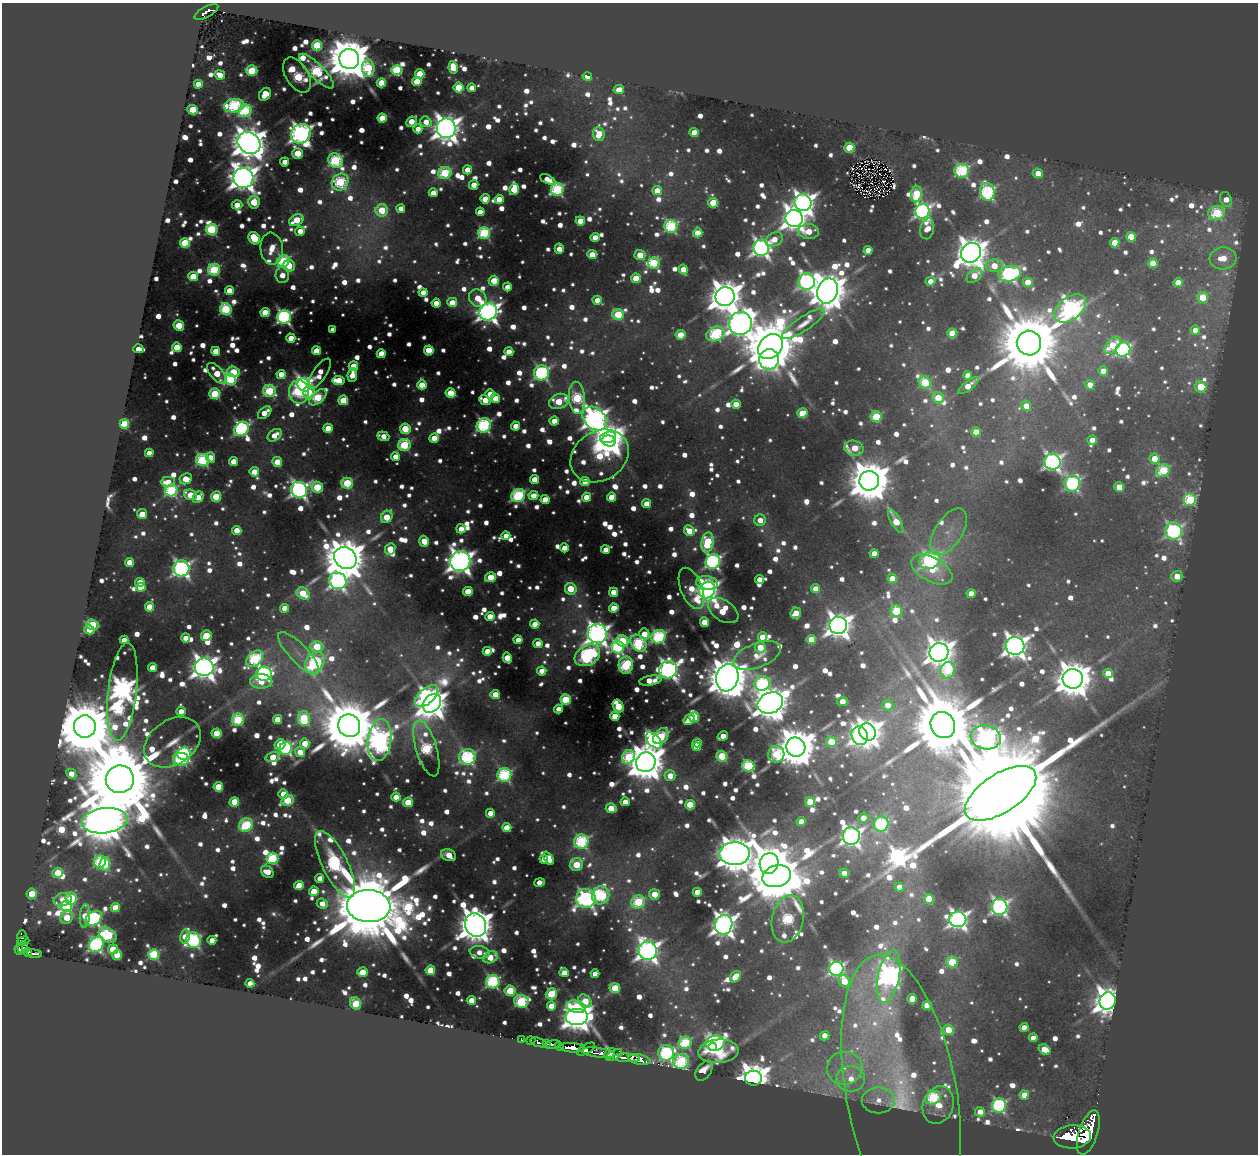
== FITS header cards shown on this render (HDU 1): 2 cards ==
NAXIS1  =                 1256
NAXIS2  =                 1152

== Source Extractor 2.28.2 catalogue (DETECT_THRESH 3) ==
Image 1256 x 1152 px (HDU 1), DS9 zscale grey, 1 PNG px = 1 image px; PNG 1260 x 1156 px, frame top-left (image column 1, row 1152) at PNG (2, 3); each listed source drawn as its Kron ellipse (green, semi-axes under 4 px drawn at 4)
Background 1.52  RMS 0.05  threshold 0.151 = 3 sigma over >= 5 px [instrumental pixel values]
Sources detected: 1925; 3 with non-positive FLUX_AUTO (blend fragments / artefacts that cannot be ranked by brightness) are neither listed nor drawn; of the other 1922, the 500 brightest by FLUX_AUTO listed and drawn (1422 fainter detections omitted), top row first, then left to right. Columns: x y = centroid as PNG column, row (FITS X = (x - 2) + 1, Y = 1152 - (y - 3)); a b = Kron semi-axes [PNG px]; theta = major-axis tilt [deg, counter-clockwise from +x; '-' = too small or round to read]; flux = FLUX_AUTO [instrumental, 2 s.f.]
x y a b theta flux
206 12 13 5 29 440
317 45 5 5 - 330
349 59 10 10 - 26000
453 67 6 4 -79 150
368 68 8 6 -87 360
397 70 5 5 - 570
252 71 5 5 - 320
316 71 23 7 -45 680
420 74 5 4 - 200
220 75 5 4 - 68
297 75 19 11 -60 540
587 76 5 4 - 70
417 81 5 4 - 180
381 83 4 4 - 140
198 84 4 4 - 75
459 87 5 5 - 250
472 88 4 4 - 66
619 90 5 4 - 81
265 94 7 5 52 120
234 106 10 6 8 850
193 110 5 4 - 220
245 111 6 6 - 580
382 118 4 4 - 170
411 122 5 4 - 120
426 122 6 5 - 78
446 128 10 9 - 7300
418 129 4 4 - 62
694 132 4 4 - 90
301 134 10 9 - 3500
599 134 7 6 - 110
249 143 12 10 -39 11000
849 148 5 5 - 280
297 153 5 5 - 190
336 161 8 6 -50 670
285 162 4 4 - 61
467 170 4 4 - 75
962 171 7 7 - 700
445 173 6 6 - 450
1038 173 5 5 - 84
243 178 10 10 - 6800
548 179 8 4 -28 62
340 182 9 7 44 560
474 185 5 4 - 90
514 189 6 5 - 170
557 189 6 6 - 680
657 190 5 4 - 83
987 192 9 7 -80 850
433 193 4 4 - 64
916 194 8 5 86 330
485 199 4 4 - 130
499 199 4 4 - 120
1226 200 8 5 -67 74
254 202 6 5 - 260
713 203 5 5 - 250
803 203 9 8 - 3700
237 205 5 4 - 100
401 209 4 4 - 64
382 210 6 6 - 250
922 211 7 7 - 1700
480 212 4 4 - 88
1216 213 8 7 - 410
794 218 8 8 - 5300
296 220 8 5 30 230
580 221 4 4 - 99
671 226 6 6 - 700
211 229 6 5 - 600
927 229 10 6 79 81
300 231 5 4 - 63
809 231 10 7 -3 130
484 233 6 6 - 610
698 233 4 4 - 130
595 237 4 4 - 61
1131 237 5 5 - 170
254 238 6 5 - 270
774 239 9 6 28 78
185 243 5 4 - 290
1115 243 5 4 - 140
761 248 8 7 - 2300
272 249 16 11 -83 110
559 249 5 4 - 69
868 250 4 4 - 70
971 253 10 9 - 9900
592 255 5 4 - 130
640 255 5 5 - 170
1223 258 13 11 4 130
284 261 6 5 - 570
654 263 6 5 - 390
1153 263 4 4 - 140
289 266 6 6 - 110
994 266 8 6 3 130
683 269 5 4 - 86
214 270 6 6 - 450
1010 274 11 7 11 1400
282 275 8 6 -88 80
193 276 5 4 - 140
974 276 9 6 43 97
636 278 5 4 - 140
494 281 5 5 - 180
930 281 5 4 - 64
807 282 8 8 - 1700
1028 282 5 4 - 120
1178 283 4 4 - 120
507 287 4 4 - 62
229 290 4 4 - 89
828 291 13 10 68 14000
423 292 4 4 - 63
725 297 9 9 - 12000
1202 297 5 5 - 200
478 298 9 8 - 120
597 300 4 4 - 67
452 302 5 4 - 91
436 303 4 4 - 74
1070 308 18 11 37 2400
226 309 6 5 - 600
488 312 9 8 - 3900
265 313 4 4 - 190
618 314 6 5 - 340
284 317 7 6 - 1500
740 323 11 11 - 6200
803 324 25 7 33 62
179 325 5 5 - 210
333 330 4 4 - 61
1195 330 4 4 - 68
952 333 5 4 - 210
715 334 9 7 24 660
680 335 5 4 - 160
291 338 4 4 - 110
1029 343 12 12 - 68000
1113 345 10 6 49 250
770 346 14 11 46 46000
177 347 5 4 - 170
138 349 5 4 - 61
1123 349 7 7 - 1100
429 350 5 4 - 200
216 351 4 4 - 100
316 351 4 4 - 130
509 352 4 4 - 82
381 354 4 4 - 160
769 359 10 9 - 1300
353 366 5 4 - 160
1103 371 5 4 - 90
233 372 6 5 - 240
217 373 13 6 -49 190
542 373 7 7 - 1100
281 374 4 4 - 88
320 374 17 6 56 92
352 375 7 4 82 64
968 375 4 4 - 70
230 379 5 5 - 710
338 380 6 4 -7 190
925 382 6 5 - 310
304 385 7 6 - 2200
422 385 4 4 - 140
1090 385 5 5 - 72
968 386 13 4 38 95
1201 387 6 5 - 190
269 391 6 6 - 440
299 392 11 10 - 440
309 392 6 6 - 150
450 393 5 4 - 210
215 394 5 5 - 400
490 394 4 4 - 97
318 397 10 5 42 340
495 398 5 4 - 110
577 398 16 8 -86 510
938 398 6 5 - 160
343 400 5 5 - 230
485 400 6 4 -24 120
559 401 10 7 21 220
736 404 4 4 - 87
1026 406 5 5 - 88
265 413 8 5 40 110
802 413 5 4 - 200
876 417 5 5 - 340
595 419 14 10 -43 4800
554 421 4 4 - 93
124 424 5 4 - 320
484 425 7 6 - 1000
516 426 4 4 - 70
328 428 4 4 - 130
242 429 8 6 43 1100
405 429 5 5 - 230
976 432 4 4 - 120
275 435 8 5 38 84
383 436 6 4 -20 64
608 437 8 5 14 4800
434 438 5 4 - 110
1092 440 4 4 - 74
609 441 7 5 -18 5100
404 445 6 6 - 480
854 448 10 7 -12 180
149 453 4 4 - 66
600 456 31 24 33 480
395 457 4 4 - 61
211 458 5 4 - 61
1154 459 5 5 - 130
203 460 7 6 - 690
233 461 5 4 - 83
277 462 5 5 - 130
1052 462 8 8 - 1900
1163 470 7 6 - 340
254 472 4 4 - 93
186 479 6 5 - 110
534 479 4 4 - 110
869 481 10 10 - 24000
168 482 7 5 0 76
585 482 5 4 - 120
347 483 6 5 - 350
1072 483 8 8 - 970
317 487 6 5 - 330
1119 487 5 4 - 130
299 490 8 7 - 2000
171 491 6 6 - 690
191 495 6 5 - 170
518 495 7 6 - 760
533 496 5 4 - 88
198 497 6 5 - 110
216 497 5 5 - 260
586 497 4 4 - 100
612 497 4 4 - 130
545 499 4 4 - 98
1190 500 6 6 - 470
647 504 4 4 - 110
142 514 5 5 - 89
387 517 6 5 - 200
760 520 6 5 - 61
896 521 13 4 -60 140
461 529 5 4 - 66
237 530 4 4 - 89
689 531 5 5 - 93
1173 531 9 8 - 1200
949 532 26 13 57 85
506 536 4 4 - 69
424 541 5 5 - 140
708 542 10 6 79 370
564 548 4 4 - 67
390 549 6 5 - 130
606 550 4 4 - 65
874 553 4 4 - 66
345 558 12 10 -42 22000
930 560 11 8 23 1100
460 561 10 10 - 6000
713 561 7 7 - 1500
129 562 4 4 - 90
181 568 8 8 - 1800
932 570 22 12 -28 140
1177 576 5 5 - 100
491 577 5 5 - 210
759 579 4 4 - 78
892 579 4 4 - 100
338 581 9 8 - 1900
140 582 5 4 - 110
707 583 11 6 -9 310
141 587 5 4 - 110
691 588 22 10 -69 150
571 589 6 5 - 190
815 589 4 4 - 64
707 590 9 7 54 3400
468 591 5 4 - 160
614 592 4 4 - 100
303 593 7 5 -37 240
971 594 4 4 - 77
150 607 5 5 - 120
285 608 4 4 - 84
614 608 5 4 - 110
723 610 17 10 -34 240
896 611 6 5 - 330
796 613 5 5 - 97
490 617 4 4 - 100
705 622 5 4 - 180
535 624 4 4 - 79
92 625 6 5 - 320
838 626 9 8 - 5400
89 630 5 4 - 91
597 634 10 9 - 4100
644 634 5 5 - 100
206 636 5 5 - 240
659 637 7 6 - 820
762 637 5 4 - 110
186 638 4 4 - 69
811 639 4 4 - 120
124 640 4 4 - 61
518 640 4 4 - 74
622 641 6 5 - 430
538 643 4 4 - 67
638 643 9 7 -51 580
1015 646 9 9 - 5200
317 647 6 6 - 230
618 647 6 6 - 750
760 647 5 5 - 140
487 651 4 4 - 93
939 652 9 9 - 7100
299 653 28 9 -46 70
587 655 14 10 32 1300
757 655 25 12 21 100
507 658 5 4 - 140
255 659 9 6 41 630
315 663 11 9 58 800
626 665 8 7 - 620
152 667 4 4 - 77
204 667 9 8 - 5500
668 670 9 8 - 2600
947 670 8 7 - 350
542 671 4 4 - 75
1108 673 5 4 - 120
264 674 8 7 - 990
727 678 14 11 74 25000
1073 679 10 9 - 15000
261 681 11 7 1 110
650 681 11 5 8 120
762 683 8 7 - 650
122 692 49 14 84 4900
495 694 4 4 - 93
426 696 14 7 43 1400
566 699 5 5 - 410
842 701 5 4 - 74
432 703 10 8 47 8200
770 703 13 10 23 14000
888 705 5 5 - 67
618 706 7 5 -59 290
559 709 4 4 - 61
181 711 4 4 - 68
615 716 4 4 - 140
694 717 5 5 - 260
304 718 8 6 -82 400
278 719 4 4 - 110
689 719 6 4 52 84
238 720 6 6 - 430
943 725 13 12 - 76000
85 726 11 11 - 60000
349 726 11 10 - 48000
867 732 9 8 - 5900
217 733 5 5 - 190
661 736 9 6 49 240
723 736 5 4 - 79
860 736 9 8 - 2300
986 737 15 12 -10 2500
380 740 21 11 82 3200
654 740 10 6 -46 1600
173 742 31 22 34 120
831 742 5 5 - 210
305 743 5 4 - 140
697 743 5 4 - 80
280 745 6 5 - 200
697 747 4 4 - 97
796 747 9 9 - 20000
286 748 6 6 - 990
426 748 29 10 -73 670
300 752 5 4 - 110
184 754 7 6 - 890
776 754 8 8 - 340
722 756 5 5 - 310
273 757 7 5 18 110
467 757 8 8 - 860
629 757 7 6 - 400
181 759 8 6 -2 640
646 762 10 9 - 15000
748 766 6 5 - 570
71 774 5 4 - 73
504 775 7 7 - 700
670 776 5 5 - 85
120 779 14 14 - 110000
218 787 4 4 - 230
1001 793 40 19 33 300000
283 794 5 4 - 82
396 797 4 4 - 81
287 800 6 5 - 330
234 802 5 4 - 180
408 802 5 4 - 200
625 802 4 4 - 68
810 802 5 5 - 200
690 805 5 4 - 220
611 808 5 5 - 160
490 813 4 4 - 68
863 818 5 4 - 72
105 821 23 12 7 33000
801 822 4 4 - 97
881 824 8 7 - 560
246 825 7 6 - 470
507 828 4 4 - 120
851 836 8 8 - 2900
581 841 7 7 - 690
735 854 15 11 2 19000
449 855 8 5 -19 120
272 858 6 5 - 540
549 858 7 4 -62 86
544 859 4 4 - 64
100 862 6 5 - 480
769 863 10 9 - 7100
105 864 7 5 82 290
335 864 36 12 -63 1500
576 864 7 6 - 250
267 872 7 5 -45 110
58 873 5 5 - 160
844 873 5 4 - 94
777 876 14 11 17 45000
320 878 4 4 - 73
540 882 5 4 - 65
299 885 5 4 - 130
899 887 5 4 - 75
314 891 5 4 - 140
697 892 4 4 - 97
32 894 5 5 - 160
654 894 5 5 - 130
601 895 9 8 - 620
71 898 6 6 - 280
586 899 10 9 - 2100
929 899 5 5 - 170
63 900 9 6 16 73
638 902 7 6 - 390
322 904 6 5 - 72
66 906 5 5 - 870
369 906 22 16 -3 100000
999 907 8 8 - 1800
115 908 4 4 - 150
85 916 11 5 84 120
67 918 7 5 44 160
94 918 9 6 39 1200
788 919 24 15 78 590
958 919 8 7 - 2600
476 925 12 10 -64 13000
724 925 10 8 72 4700
108 935 10 6 -31 430
22 937 7 4 87 140
185 937 7 5 78 78
193 940 8 7 - 980
212 940 4 4 - 74
23 941 6 3 17 120
96 944 8 6 53 1300
23 947 6 5 - 500
113 949 5 5 - 170
19 950 5 4 - 620
648 951 9 9 - 3700
28 952 4 3 - 250
480 952 10 6 -8 66
34 954 7 3 -6 270
154 954 5 5 - 480
117 955 5 4 - 170
490 957 8 5 24 140
952 962 5 5 - 300
836 969 7 7 - 1400
430 970 5 5 - 200
362 972 5 4 - 160
564 973 4 4 - 91
595 974 4 4 - 77
735 977 6 4 52 130
889 977 27 11 79 3300
844 981 6 5 - 120
493 982 6 6 - 830
250 983 4 4 - 62
615 988 5 5 - 240
510 991 5 5 - 290
551 994 6 5 - 330
912 999 5 4 - 120
471 1000 4 4 - 81
521 1001 7 6 - 470
585 1001 7 6 - 220
1108 1001 8 8 - 8100
356 1004 6 5 - 300
927 1005 4 4 - 140
551 1006 4 4 - 94
576 1007 10 6 -12 250
577 1017 11 8 3 7500
1024 1028 4 4 - 80
948 1030 5 5 - 140
825 1036 5 4 - 73
1033 1038 4 4 - 62
521 1039 4 3 - 97
531 1041 4 3 - 220
539 1042 9 3 -18 360
685 1043 6 6 - 490
715 1043 9 7 11 1700
547 1044 3 3 - 510
552 1044 7 3 12 960
559 1046 4 3 - 420
713 1047 4 4 - 1400
572 1048 12 4 -4 3200
586 1049 10 4 30 960
1045 1049 6 4 -33 130
718 1051 20 12 4 340
598 1053 17 5 -7 1200
610 1053 6 2 47 350
666 1053 8 8 - 840
614 1055 9 4 32 480
627 1058 13 4 -3 2300
639 1060 11 5 -11 2700
681 1061 8 7 - 440
845 1068 18 16 8 100
704 1071 11 7 54 68
753 1078 8 7 - 9700
851 1079 14 12 -4 100
901 1092 139 55 -80 1200
1024 1095 4 4 - 110
933 1098 8 6 23 480
878 1100 16 13 0 63
938 1105 19 15 70 140
999 1105 7 7 - 830
980 1112 5 4 - 67
1088 1133 23 9 72 9300
1072 1137 19 11 4 12000
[1422 fainter detections neither listed nor drawn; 3 non-positive-flux detections neither listed nor drawn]